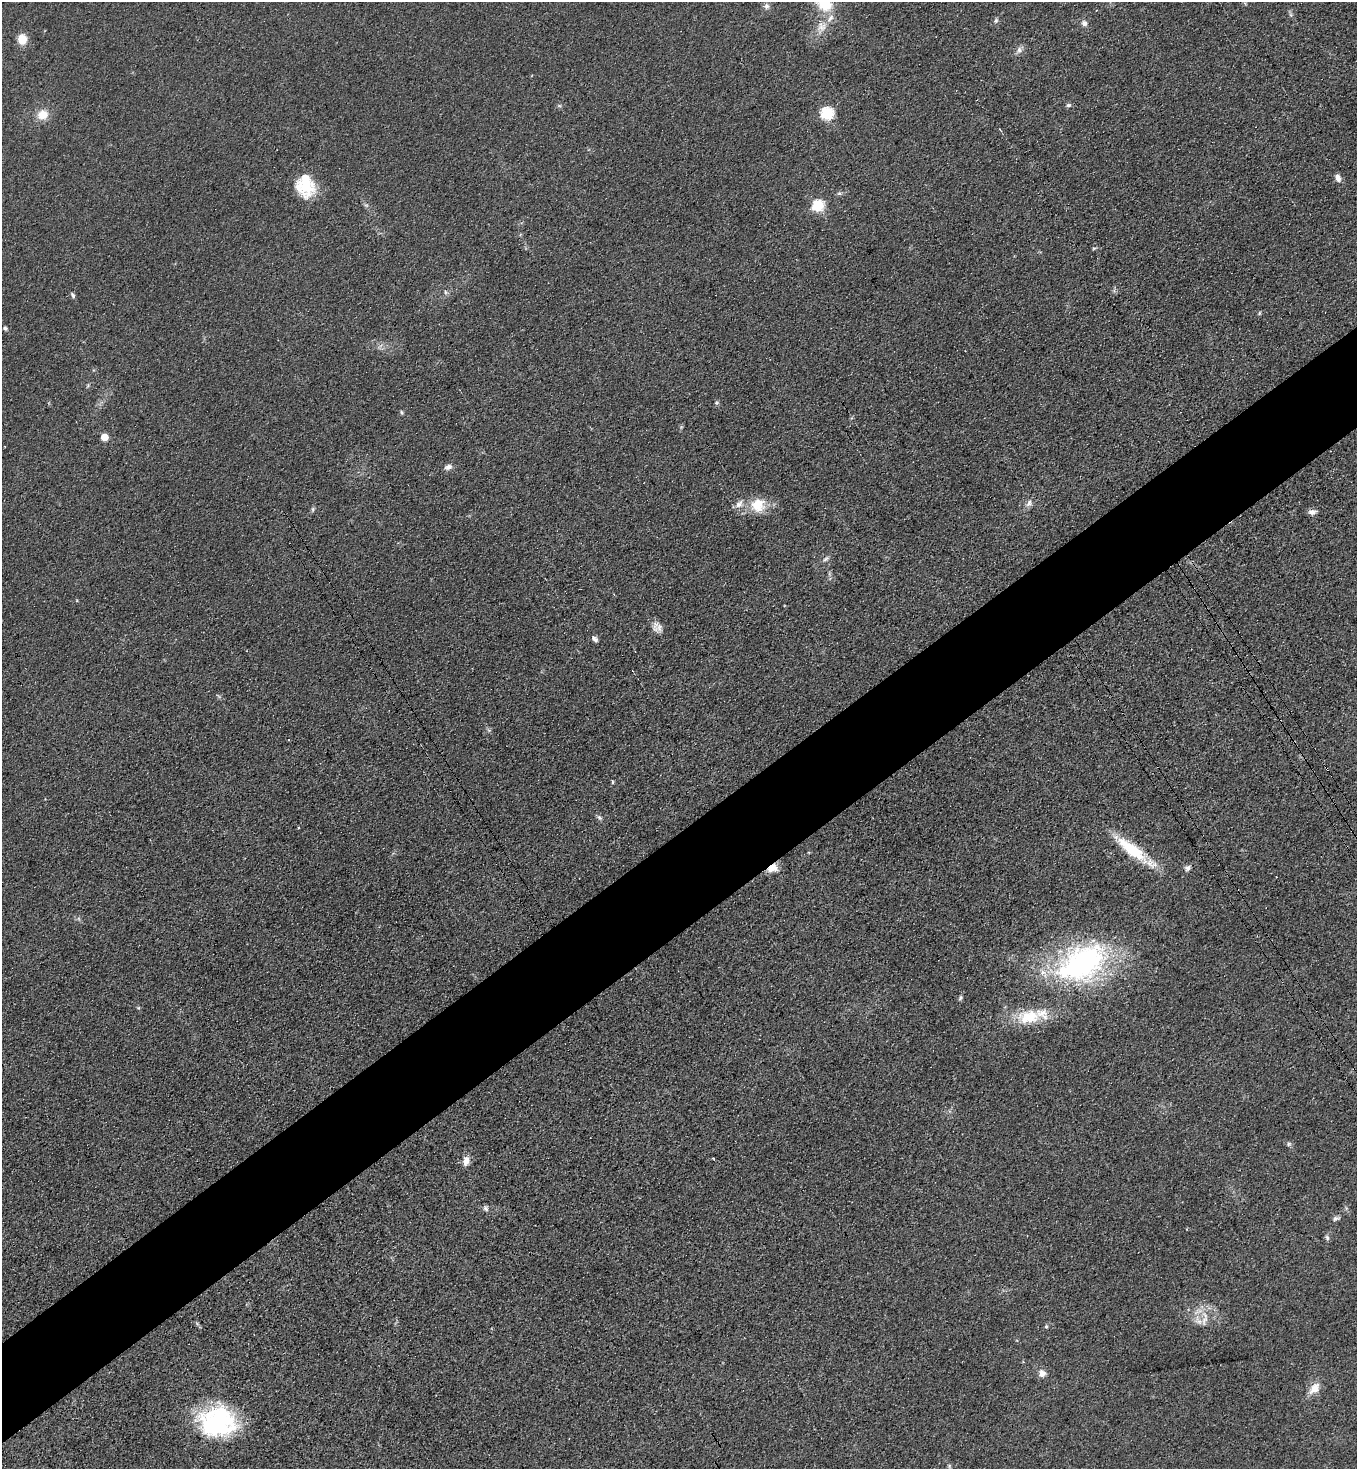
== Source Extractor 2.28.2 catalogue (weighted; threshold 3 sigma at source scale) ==
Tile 7 of 4 x 4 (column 3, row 2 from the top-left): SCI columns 3025-4379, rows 2961-4427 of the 5908 x 5918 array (HDU 1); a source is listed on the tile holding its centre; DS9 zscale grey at full resolution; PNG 1359 x 1471 px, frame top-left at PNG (2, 2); no overlay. Shown black and unused: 7% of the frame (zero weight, under 3 of 4 exposures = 3% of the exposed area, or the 3 px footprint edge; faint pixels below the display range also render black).
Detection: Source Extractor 2.28.2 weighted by HDU 2 'WHT'; one run over the whole footprint, this tile lists its part. Background 0.0764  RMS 0.0072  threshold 0.0324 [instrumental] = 3 sigma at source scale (4.5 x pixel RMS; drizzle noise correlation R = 1.50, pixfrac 1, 0.05/0.05 arcsec/px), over >= 5 px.
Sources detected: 55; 1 inside a brighter object's white glare — not listed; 3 inside a brighter listed object's ellipse — not listed separately; the other 51 listed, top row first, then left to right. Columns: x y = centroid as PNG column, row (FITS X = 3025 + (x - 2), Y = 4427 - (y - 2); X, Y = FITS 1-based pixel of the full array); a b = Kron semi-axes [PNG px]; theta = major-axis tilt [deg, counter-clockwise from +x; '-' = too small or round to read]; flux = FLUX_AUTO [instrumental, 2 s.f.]
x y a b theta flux
824 4 21 14 -29 21
766 6 8 8 - 2.5
996 21 7 5 49 1.6
1084 23 7 7 - 3
821 27 16 12 44 9.1
22 39 8 7 - 14
1019 50 10 6 84 2.9
1068 105 7 5 2 1.6
827 113 6 6 - 88
42 115 12 10 28 11
1000 130 5 3 - 0.86
1338 178 9 6 -73 3.7
306 186 25 22 -23 27
366 205 7 4 -18 1.2
818 205 6 6 - 66
445 292 6 4 -88 1.2
73 295 8 4 -59 1.5
1259 313 6 4 89 0.85
5 328 5 4 - 1.2
716 403 6 5 - 1.2
401 412 6 4 -73 0.96
104 437 5 5 - 17
448 467 10 7 21 3.2
1029 503 11 8 65 3.2
758 505 19 19 - 17
313 509 7 5 85 1.3
1312 512 11 6 11 2.9
825 559 8 5 28 1.8
659 628 13 11 49 4.7
595 639 9 5 -50 2.3
288 740 3 2 - 0.55
612 782 7 3 -82 0.86
599 818 8 5 -48 1.8
1132 850 47 13 -38 33
773 868 14 9 18 7
1187 868 9 7 33 2.4
1082 963 71 44 28 160
960 998 7 5 56 1.3
1029 1017 35 20 5 28
1289 1144 6 5 - 1.4
713 1158 3 2 - 0.66
466 1161 12 8 81 5.3
486 1209 7 6 - 2
1336 1218 10 5 19 1.9
1327 1238 8 5 -64 1.6
1204 1320 19 7 70 5.8
1046 1326 5 4 - 1.1
1042 1373 8 8 - 4.7
1314 1388 16 10 49 8.8
217 1422 41 33 -2 84
949 1466 6 5 - 1.3
Overlapping masked pixels (flux is a lower limit): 1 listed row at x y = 773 868
Isophote crosses this tile's border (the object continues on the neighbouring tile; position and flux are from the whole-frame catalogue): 1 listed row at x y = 824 4